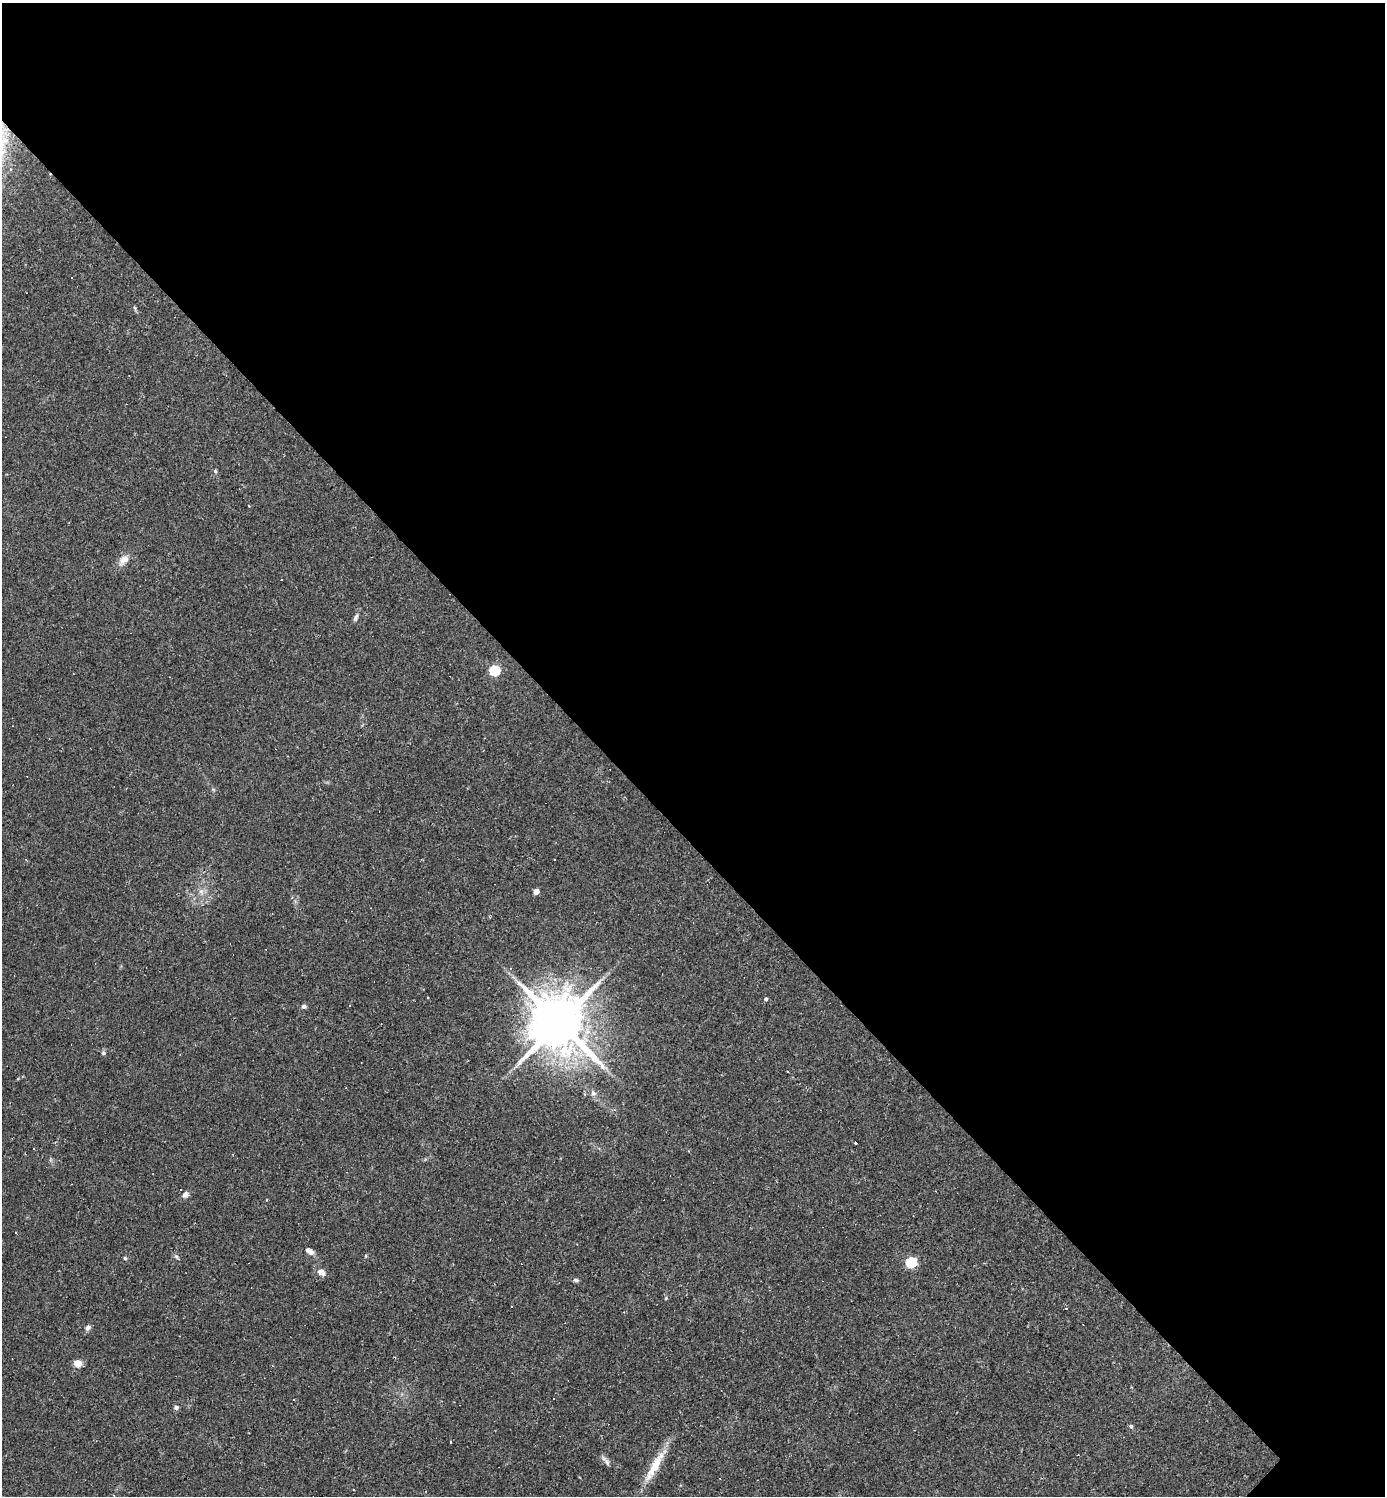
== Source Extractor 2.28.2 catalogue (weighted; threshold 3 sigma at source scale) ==
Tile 3 of 4 x 4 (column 3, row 1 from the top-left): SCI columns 3060-4442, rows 4483-5976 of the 5976 x 5976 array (HDU 1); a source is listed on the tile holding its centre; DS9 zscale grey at full resolution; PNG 1387 x 1498 px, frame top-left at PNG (2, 3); no overlay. Shown black and unused: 56% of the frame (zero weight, under 2 of 3 exposures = <1% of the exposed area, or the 3 px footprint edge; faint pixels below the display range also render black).
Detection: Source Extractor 2.28.2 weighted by HDU 2 'WHT'; one run over the whole footprint, this tile lists its part. Background 0.0635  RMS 0.0069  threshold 0.0312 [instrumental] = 3 sigma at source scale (4.5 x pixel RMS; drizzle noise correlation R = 1.50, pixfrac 1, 0.05/0.05 arcsec/px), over >= 5 px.
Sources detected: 44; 8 cosmic-ray / hot-pixel residue — not listed; the other 36 listed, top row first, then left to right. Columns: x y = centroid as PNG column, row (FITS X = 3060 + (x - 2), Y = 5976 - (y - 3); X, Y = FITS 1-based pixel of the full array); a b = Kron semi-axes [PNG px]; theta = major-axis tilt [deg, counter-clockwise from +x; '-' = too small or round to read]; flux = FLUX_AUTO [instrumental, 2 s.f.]
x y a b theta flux
10 169 3 3 - 0.9
135 308 6 4 -70 0.91
215 471 5 3 - 0.94
249 506 3 2 - 0.87
124 560 16 10 40 5.3
355 619 6 4 -74 1.2
494 671 5 5 - 51
201 891 7 7 - 2.5
536 891 4 4 - 6.9
510 968 3 3 - 0.88
428 997 2 2 - 0.57
766 999 4 4 - 1.6
304 1006 6 5 - 1.5
559 1023 16 14 -47 5200
103 1053 6 5 - 1.1
593 1093 9 6 -20 2.2
856 1143 3 2 - 1.2
185 1194 8 6 58 2.8
266 1200 3 2 - 0.82
15 1232 3 2 - 0.55
310 1251 11 6 -32 3.6
176 1257 6 4 -31 1.2
125 1258 5 4 - 0.83
911 1262 5 5 - 54
321 1272 9 7 -37 4.7
576 1280 7 5 -3 1.2
666 1298 4 4 - 0.69
511 1306 3 2 - 0.62
1066 1309 3 2 - 0.59
88 1327 8 6 46 2
78 1363 5 5 - 20
176 1407 5 5 - 1.7
1131 1427 5 4 - 1.7
450 1442 3 3 - 1.6
607 1462 9 5 -63 1.9
654 1466 48 9 60 17